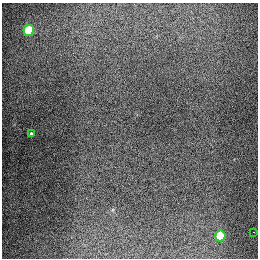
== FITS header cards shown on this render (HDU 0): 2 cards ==
NAXIS1  =                  256
NAXIS2  =                  256

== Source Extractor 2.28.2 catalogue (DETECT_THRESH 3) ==
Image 256 x 256 px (HDU 0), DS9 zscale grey, 1 PNG px = 1 image px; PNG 260 x 260 px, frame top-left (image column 1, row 256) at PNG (2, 3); each listed source drawn as its Kron ellipse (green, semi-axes under 4 px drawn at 4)
Background 1310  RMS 27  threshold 81.3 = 3 sigma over >= 5 px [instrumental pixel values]
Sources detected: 4; all 4 listed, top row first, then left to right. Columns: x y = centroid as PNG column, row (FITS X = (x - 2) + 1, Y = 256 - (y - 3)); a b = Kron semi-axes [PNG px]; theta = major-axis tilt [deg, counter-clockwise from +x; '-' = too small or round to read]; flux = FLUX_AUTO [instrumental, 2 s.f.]
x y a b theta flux
29 30 5 5 - 90000
31 134 4 3 - 2400
253 232 2 2 - 1000
220 236 5 5 - 69000